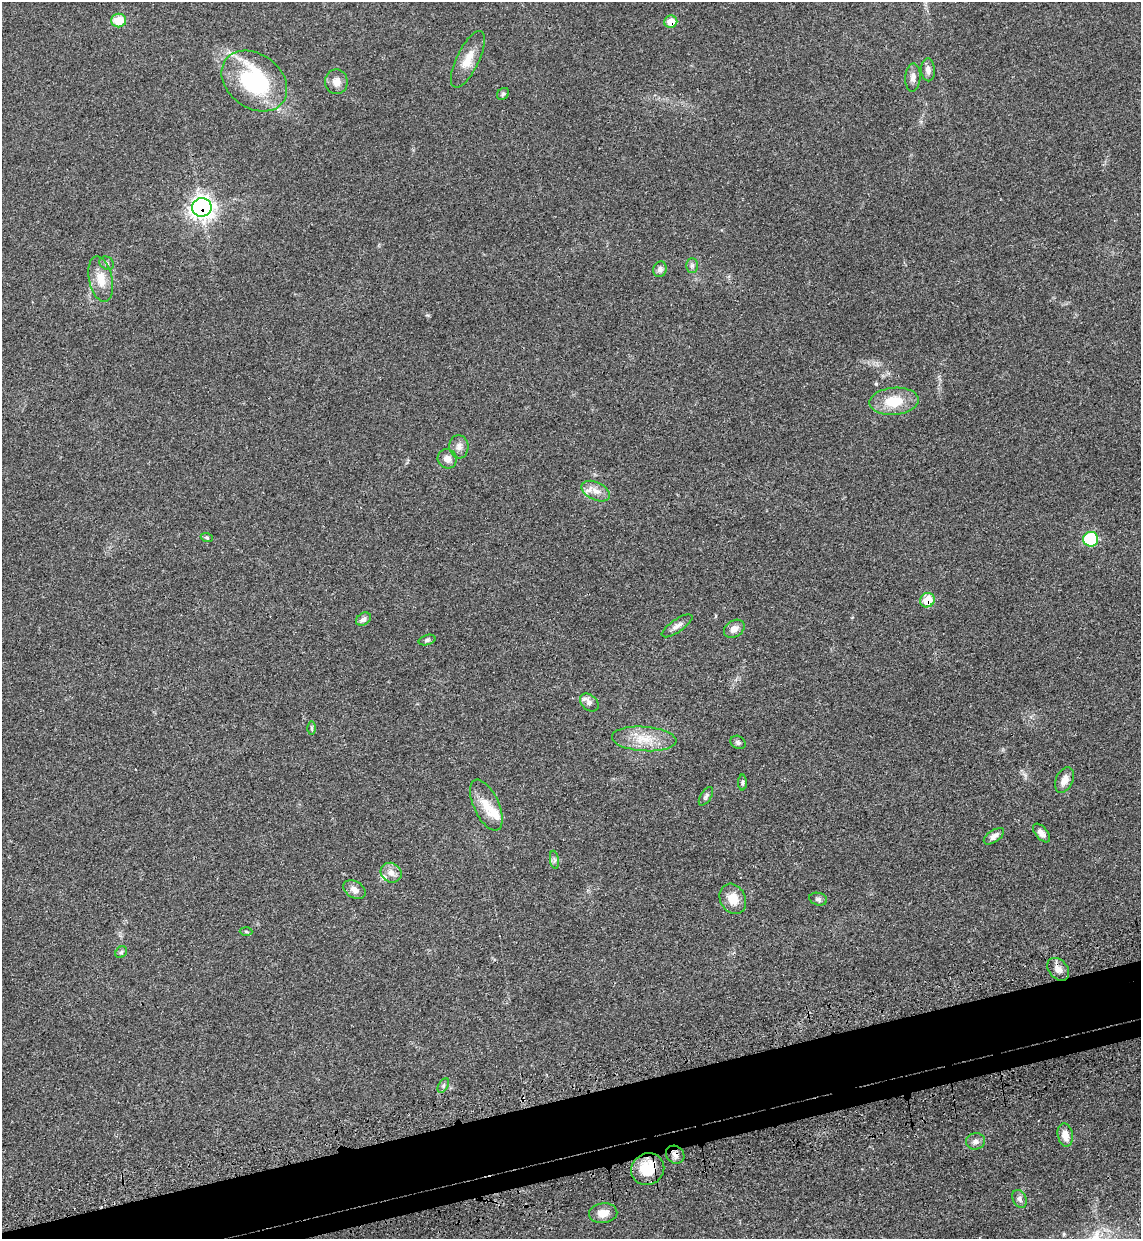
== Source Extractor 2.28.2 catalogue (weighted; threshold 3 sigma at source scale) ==
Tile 7 of 4 x 4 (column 3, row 2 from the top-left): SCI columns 2477-3615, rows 2546-3782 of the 5070 x 5089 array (HDU 1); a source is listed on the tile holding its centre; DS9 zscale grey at full resolution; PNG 1143 x 1241 px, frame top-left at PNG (2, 2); each listed source drawn as its Kron ellipse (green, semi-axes under 4 px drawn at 4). Shown black and unused: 5% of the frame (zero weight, under 3 of 4 exposures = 6% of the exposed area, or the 3 px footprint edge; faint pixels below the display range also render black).
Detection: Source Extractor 2.28.2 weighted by HDU 2 'WHT'; one run over the whole footprint, this tile lists its part. Background 0.0412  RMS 0.0064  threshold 0.029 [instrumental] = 3 sigma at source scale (4.5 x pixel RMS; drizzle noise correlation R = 1.50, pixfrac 1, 0.05/0.05 arcsec/px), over >= 5 px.
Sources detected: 52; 3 inside a brighter listed object's ellipse — not listed separately; the other 49 listed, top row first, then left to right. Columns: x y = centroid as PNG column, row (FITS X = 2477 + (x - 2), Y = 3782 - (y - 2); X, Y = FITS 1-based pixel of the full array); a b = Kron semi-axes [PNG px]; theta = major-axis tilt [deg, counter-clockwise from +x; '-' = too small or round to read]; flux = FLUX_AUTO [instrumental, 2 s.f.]
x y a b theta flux
119 20 7 7 - 16
671 22 6 6 - 9
468 59 31 11 64 10
928 70 11 7 -86 3.2
913 77 14 7 87 3.4
254 81 36 27 -37 66
336 82 12 11 - 5
503 94 6 5 - 1.2
202 207 10 9 - 310
107 263 7 6 - 1.6
692 265 7 6 - 1.7
660 269 8 6 70 2.4
101 279 23 11 -78 10
894 401 25 13 5 17
459 447 12 9 -84 3.4
447 459 10 9 - 4.1
596 491 15 9 -25 5.2
207 538 6 4 -19 0.77
1091 539 7 7 - 35
927 600 7 7 - 14
364 619 8 5 33 2.4
677 626 18 6 34 3.6
734 629 11 8 32 4
427 640 8 5 15 1.5
589 703 10 7 -42 2.8
312 728 6 4 -89 0.93
644 739 32 12 -4 15
738 742 8 6 -29 1.6
1064 780 13 8 66 5.3
743 783 8 4 90 0.95
706 796 10 5 57 1.5
486 805 27 12 -65 12
1041 833 11 6 -49 3.5
994 836 12 6 35 3.2
554 860 9 4 -82 1.6
391 873 11 9 -35 4.8
354 890 12 8 -31 4.1
733 899 16 12 -62 9.2
818 899 9 6 -14 1.6
246 932 6 4 -3 0.79
121 952 6 5 - 1.1
1058 969 13 9 -49 4.4
443 1086 8 4 60 1.3
1065 1135 12 7 -80 6.1
975 1141 9 8 - 2.8
675 1155 10 8 -39 3.1
648 1169 17 15 32 17
1020 1199 9 6 -63 2.1
603 1213 14 10 8 6.4
Overlapping masked pixels (flux is a lower limit): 5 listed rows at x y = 671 22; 202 207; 927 600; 675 1155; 648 1169